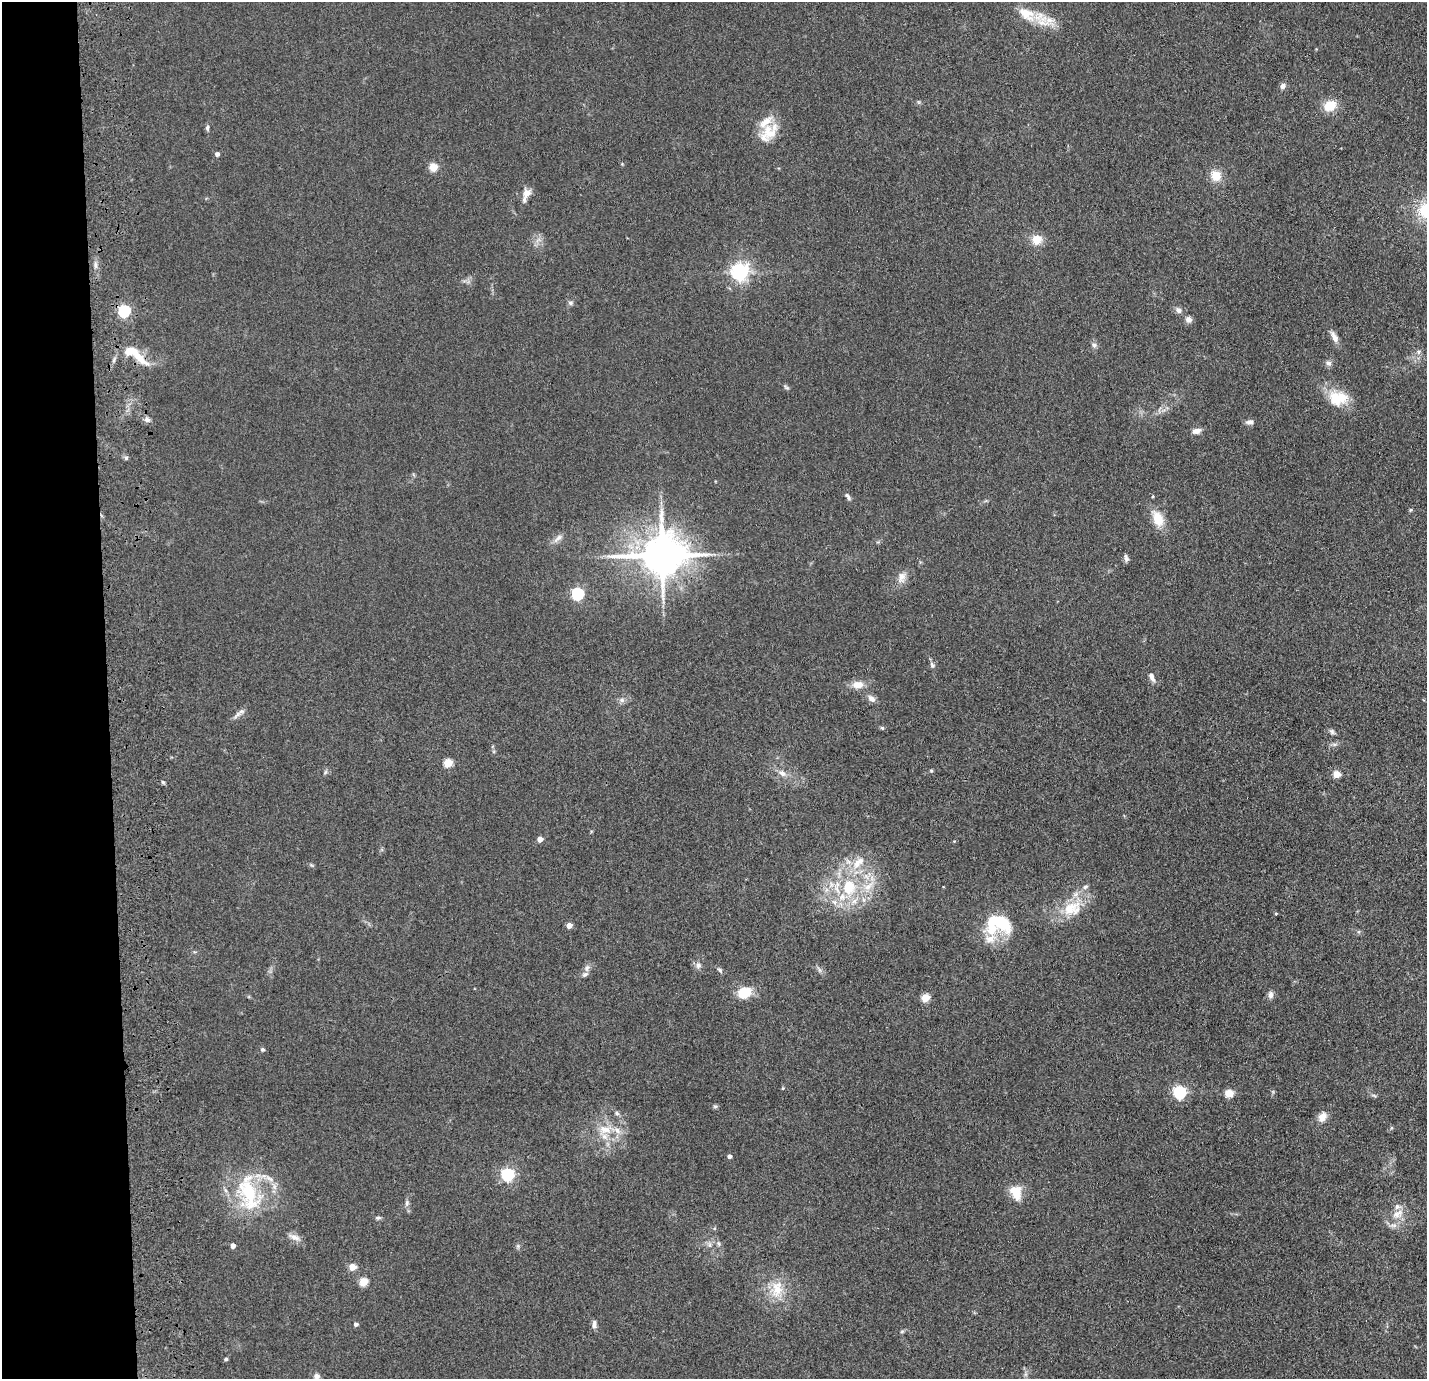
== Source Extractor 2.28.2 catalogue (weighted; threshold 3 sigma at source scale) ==
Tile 4 of 3 x 3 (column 1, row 2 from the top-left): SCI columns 116-1540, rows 1474-2850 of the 4506 x 4324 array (HDU 1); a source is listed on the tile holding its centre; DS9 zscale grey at full resolution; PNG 1429 x 1381 px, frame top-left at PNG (2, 2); no overlay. Shown black and unused: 7% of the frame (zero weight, under 3 of 4 exposures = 6% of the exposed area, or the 3 px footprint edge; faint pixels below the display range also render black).
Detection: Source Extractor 2.28.2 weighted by HDU 2 'WHT'; one run over the whole footprint, this tile lists its part. Background 0.0671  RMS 0.0078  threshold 0.0351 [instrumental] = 3 sigma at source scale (4.5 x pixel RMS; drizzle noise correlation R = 1.50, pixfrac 1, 0.05/0.05 arcsec/px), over >= 5 px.
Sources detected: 101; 1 inside a brighter object's white glare — not listed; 8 inside a brighter listed object's ellipse — not listed separately; the other 92 listed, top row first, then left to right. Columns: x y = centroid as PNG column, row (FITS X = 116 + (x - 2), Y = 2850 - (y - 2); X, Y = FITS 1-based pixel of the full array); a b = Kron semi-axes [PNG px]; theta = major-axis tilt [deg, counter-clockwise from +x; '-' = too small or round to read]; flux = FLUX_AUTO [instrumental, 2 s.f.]
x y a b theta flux
1026 14 26 15 -32 17
1283 86 8 6 53 3
1330 106 15 12 28 14
207 128 8 5 90 1.6
769 132 27 19 54 19
217 154 4 4 - 2.8
622 164 4 4 - 0.65
433 167 5 5 - 23
1216 176 12 11 - 12
527 193 10 9 - 5.6
1037 240 15 13 21 9
95 265 11 4 -85 2.6
740 272 6 6 - 340
570 303 7 5 -2 1.7
1179 310 7 6 - 3.5
124 311 6 5 - 110
1188 319 7 7 - 3.8
1334 337 15 6 -62 5.5
1094 345 8 6 -60 2.3
1418 352 6 5 - 1.8
139 358 29 9 -41 14
1328 363 8 7 - 2.6
786 387 9 3 -32 1.4
1338 398 27 20 -4 22
147 420 8 6 -10 2.5
1249 422 10 6 9 2.8
1196 431 10 6 9 4.3
126 458 6 4 48 1.2
848 496 11 5 -53 2
1410 510 5 4 - 0.94
1158 519 20 12 -69 15
558 538 17 6 44 3.8
662 555 13 11 6 3300
1126 558 10 5 -75 2.2
902 577 16 9 77 6.1
578 594 6 5 - 100
932 665 8 6 -63 2.1
1152 677 13 6 -67 3.8
858 685 13 9 4 8
871 699 10 7 -41 4
622 700 8 6 0 2.5
241 711 11 6 29 3.2
882 728 6 4 -42 1.1
1332 732 9 5 -44 1.8
448 763 5 5 - 24
931 771 5 3 - 0.89
325 772 7 4 71 1.3
782 773 11 7 -36 4.2
1337 774 5 4 - 18
163 782 5 4 - 1.1
540 839 4 4 - 7.3
858 862 23 10 43 13
868 886 19 9 44 11
848 887 19 14 88 29
1085 887 8 5 20 1.9
1072 908 29 20 20 25
1276 913 4 3 - 0.82
1002 923 28 16 -36 30
569 925 4 4 - 7.4
990 939 27 19 -83 15
698 965 8 7 - 2.8
587 968 10 5 76 2.9
720 970 8 5 -39 1.7
819 970 7 4 -71 1.6
744 993 13 10 23 21
1271 995 9 6 89 3.2
925 998 5 5 - 27
262 1049 5 5 - 1.4
1180 1092 6 5 - 120
1229 1093 5 5 - 30
715 1106 6 4 0 1.3
617 1113 7 5 -46 1.6
1322 1117 12 9 58 6.9
605 1129 18 12 2 13
729 1156 4 4 - 2.5
508 1174 6 6 - 130
1016 1192 18 13 -68 14
249 1193 48 25 -74 60
407 1203 9 5 87 2.4
1397 1214 17 10 27 9.1
378 1218 8 5 7 1.4
295 1237 17 7 -22 4.6
719 1244 7 4 -59 1.7
233 1246 4 4 - 5.9
352 1267 5 4 - 13
363 1282 5 5 - 28
777 1289 24 14 84 17
356 1324 6 5 - 1.5
594 1324 11 5 90 2.7
902 1331 6 4 2 1
226 1359 4 4 - 1.5
316 1376 7 7 - 2.8
Overlapping masked pixels (flux is a lower limit): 1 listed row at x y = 139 358